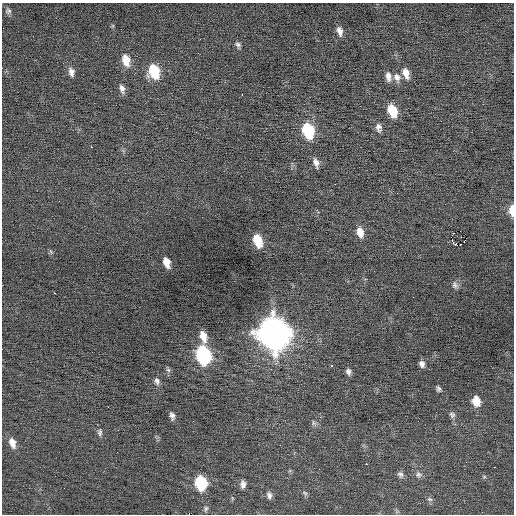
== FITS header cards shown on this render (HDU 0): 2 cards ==
NAXIS1  =                  512 / Axis length
NAXIS2  =                  512 / Axis length

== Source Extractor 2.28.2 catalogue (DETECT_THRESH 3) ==
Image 512 x 512 px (HDU 0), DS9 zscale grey, 1 PNG px = 1 image px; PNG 516 x 516 px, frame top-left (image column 1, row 512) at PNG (2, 3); no overlay
Background 0.0146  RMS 0.72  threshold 2.17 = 3 sigma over >= 5 px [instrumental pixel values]
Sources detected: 57; all 57 listed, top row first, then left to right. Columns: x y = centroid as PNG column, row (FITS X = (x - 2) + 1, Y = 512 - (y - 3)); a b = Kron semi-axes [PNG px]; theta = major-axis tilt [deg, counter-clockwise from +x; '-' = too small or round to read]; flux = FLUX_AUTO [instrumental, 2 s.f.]
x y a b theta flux
8 11 8 7 - 130
340 31 11 7 -75 290
238 45 8 6 -59 130
126 60 14 8 -75 680
154 71 12 9 -75 2100
71 72 12 7 -79 260
406 73 13 7 -74 440
388 76 12 7 -85 290
397 77 13 9 -70 330
122 89 11 7 -75 230
242 95 3 2 - 250
392 111 12 8 -70 1200
441 121 3 2 - 62
379 128 12 8 -77 240
308 131 12 8 -72 3100
91 147 3 2 - 130
316 163 12 7 -73 270
335 184 2 2 - 280
512 210 10 5 -90 590
460 231 2 2 - 100
360 232 12 8 -76 500
451 237 2 2 - 310
258 240 11 7 -71 1300
452 240 3 2 - 140
455 244 3 2 - 430
461 244 2 2 - 49
167 262 9 6 -72 520
455 285 10 7 -56 180
54 293 3 2 - 97
273 333 15 12 -71 67000
203 336 13 7 -74 550
203 355 12 9 -73 7200
422 364 8 6 -69 210
332 366 3 3 - 480
168 370 7 5 -43 110
348 372 8 6 -71 180
157 381 10 7 -66 190
438 389 8 5 -69 110
476 401 11 8 -72 660
452 415 9 8 - 160
172 416 8 5 -73 180
418 421 2 2 - 97
314 423 8 6 -50 120
100 432 10 6 -86 160
12 443 13 8 -72 430
366 464 2 2 - 300
494 467 2 2 - 240
400 474 10 8 -57 170
419 474 10 8 -11 200
484 477 6 5 - 73
201 483 10 8 -77 3100
243 484 9 6 -89 230
305 493 8 5 -40 110
269 495 9 6 -79 190
430 499 8 5 -20 120
206 509 9 5 73 120
189 514 2 2 - 1000
At the frame edge (FLAGS 8, measured only in part): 2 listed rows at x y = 512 210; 189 514